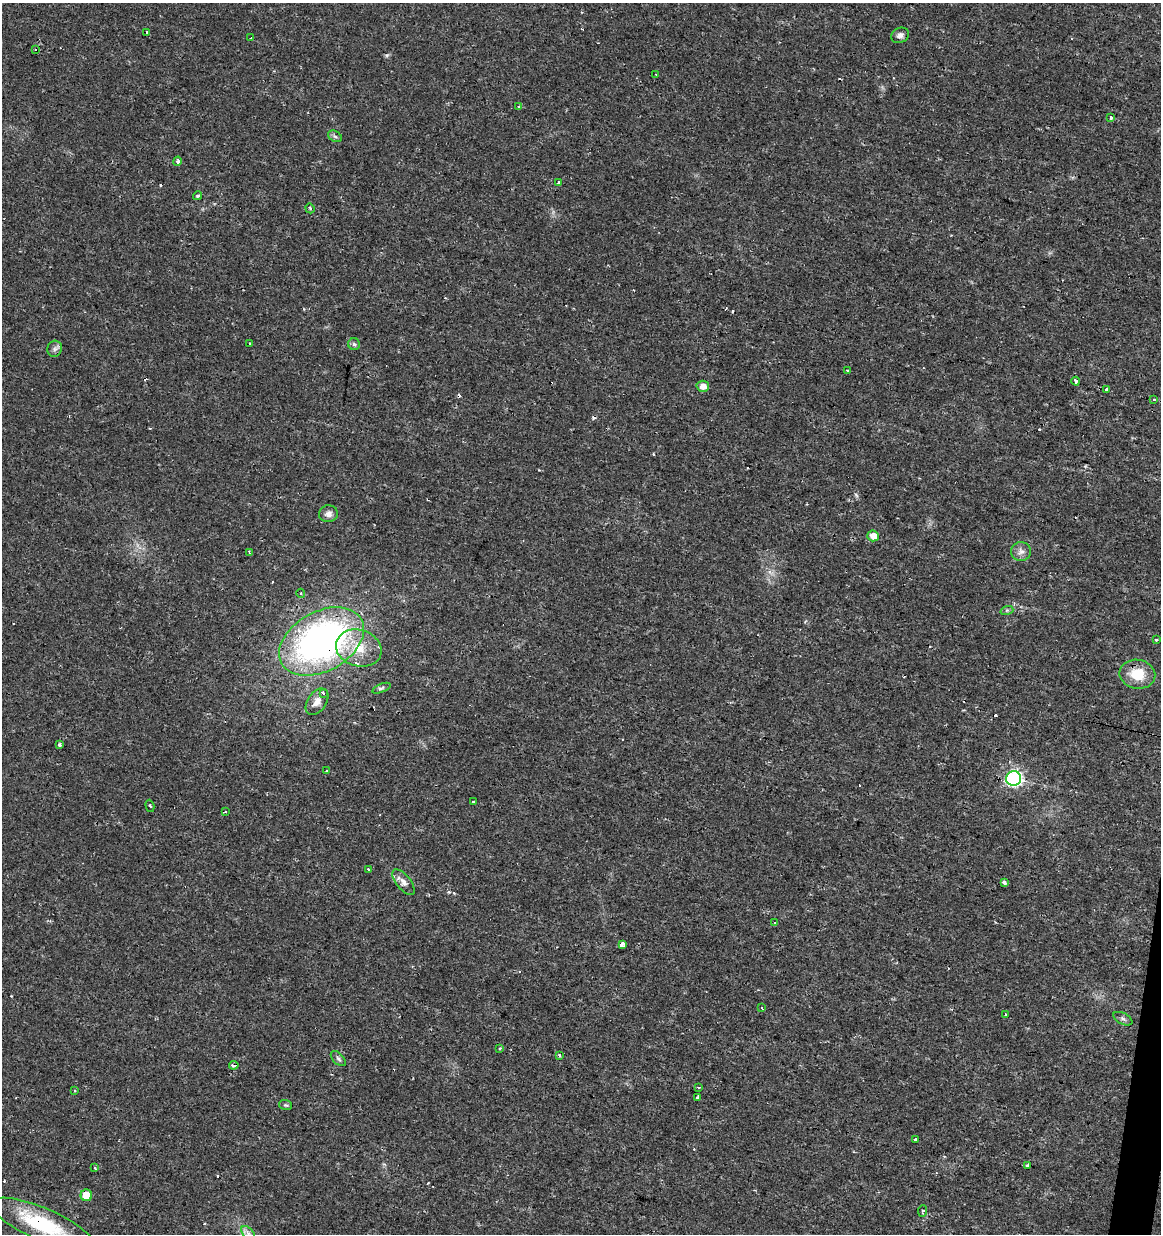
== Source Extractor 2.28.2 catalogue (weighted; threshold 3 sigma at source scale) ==
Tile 6 of 4 x 4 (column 2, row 2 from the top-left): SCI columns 1445-2603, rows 2467-3698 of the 5145 x 4941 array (HDU 1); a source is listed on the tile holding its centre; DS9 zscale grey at full resolution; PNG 1163 x 1236 px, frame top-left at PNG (2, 3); each listed source drawn as its Kron ellipse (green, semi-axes under 4 px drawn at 4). Shown black and unused: <1% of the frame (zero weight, under 2 of 3 exposures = <1% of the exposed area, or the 3 px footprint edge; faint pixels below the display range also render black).
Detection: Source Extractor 2.28.2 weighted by HDU 2 'WHT'; one run over the whole footprint, this tile lists its part. Background 0.0131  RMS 0.003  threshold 0.0136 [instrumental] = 3 sigma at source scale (4.5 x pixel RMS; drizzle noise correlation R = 1.50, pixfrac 1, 0.0396/0.0396 arcsec/px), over >= 5 px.
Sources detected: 93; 29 cosmic-ray / hot-pixel residue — neither listed nor drawn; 2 inside a brighter listed object's ellipse — not listed separately; the other 62 listed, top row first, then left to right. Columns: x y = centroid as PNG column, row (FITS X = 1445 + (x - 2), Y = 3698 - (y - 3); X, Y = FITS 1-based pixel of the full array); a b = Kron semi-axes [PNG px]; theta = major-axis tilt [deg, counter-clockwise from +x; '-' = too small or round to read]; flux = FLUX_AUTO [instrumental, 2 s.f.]
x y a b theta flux
147 32 4 3 - 3
900 35 9 7 23 1.2
251 38 4 3 - 0.31
36 49 3 3 - 1.1
656 74 2 2 - 0.31
519 106 4 2 - 0.31
1110 118 4 3 - 2.3
335 136 7 5 -31 0.67
177 161 5 4 - 0.98
559 182 4 3 - 0.53
198 196 5 4 - 0.42
310 208 5 4 - 0.5
250 344 3 3 - 0.75
354 344 6 6 - 0.66
55 349 8 7 - 1
847 371 3 2 - 0.28
1076 381 4 3 - 1.3
703 386 6 5 - 2.2
1107 390 4 3 - 12
1154 399 3 3 - 0.43
328 514 9 8 - 1.5
873 536 6 5 - 3.3
1021 552 10 9 - 1.6
249 553 3 3 - 5.9
301 593 4 4 - 0.35
1007 610 7 4 18 0.51
1156 640 4 3 - 0.51
322 641 46 29 29 120
359 648 23 18 -16 8
1137 674 18 14 -10 7.2
381 688 10 3 22 0.65
323 693 4 3 - 6.1
317 702 15 9 55 2.3
59 744 3 3 - 2.2
326 771 3 3 - 1.2
1014 779 7 7 - 65
473 802 3 3 - 3.6
150 806 6 3 -73 0.5
225 812 3 3 - 0.33
369 869 3 3 - 1.1
403 882 15 7 -51 1.9
1004 882 4 3 - 2
774 922 3 3 - 1
622 944 3 3 - 21
762 1008 3 2 - 0.37
1005 1014 3 3 - 0.49
1123 1019 10 5 -27 0.83
500 1049 3 2 - 0.52
559 1055 4 4 - 0.65
338 1059 9 5 -45 0.72
234 1065 4 3 - 2.5
698 1087 3 2 - 0.71
75 1091 3 3 - 0.32
698 1097 4 3 - 1.7
286 1105 6 5 - 0.56
915 1139 3 2 - 0.42
1028 1165 3 3 - 0.71
95 1168 3 3 - 0.41
86 1195 6 6 - 5.3
922 1211 6 4 84 0.8
42 1224 55 16 -23 21
248 1233 8 5 -45 1.1
Overlapping masked pixels (flux is a lower limit): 4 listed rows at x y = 322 641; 234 1065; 86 1195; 42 1224
Isophote crosses this tile's border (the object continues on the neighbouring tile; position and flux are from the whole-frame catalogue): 1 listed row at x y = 42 1224
Unlisted compact peaks at least as high as the median listed source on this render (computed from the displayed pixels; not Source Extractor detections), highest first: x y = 856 495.